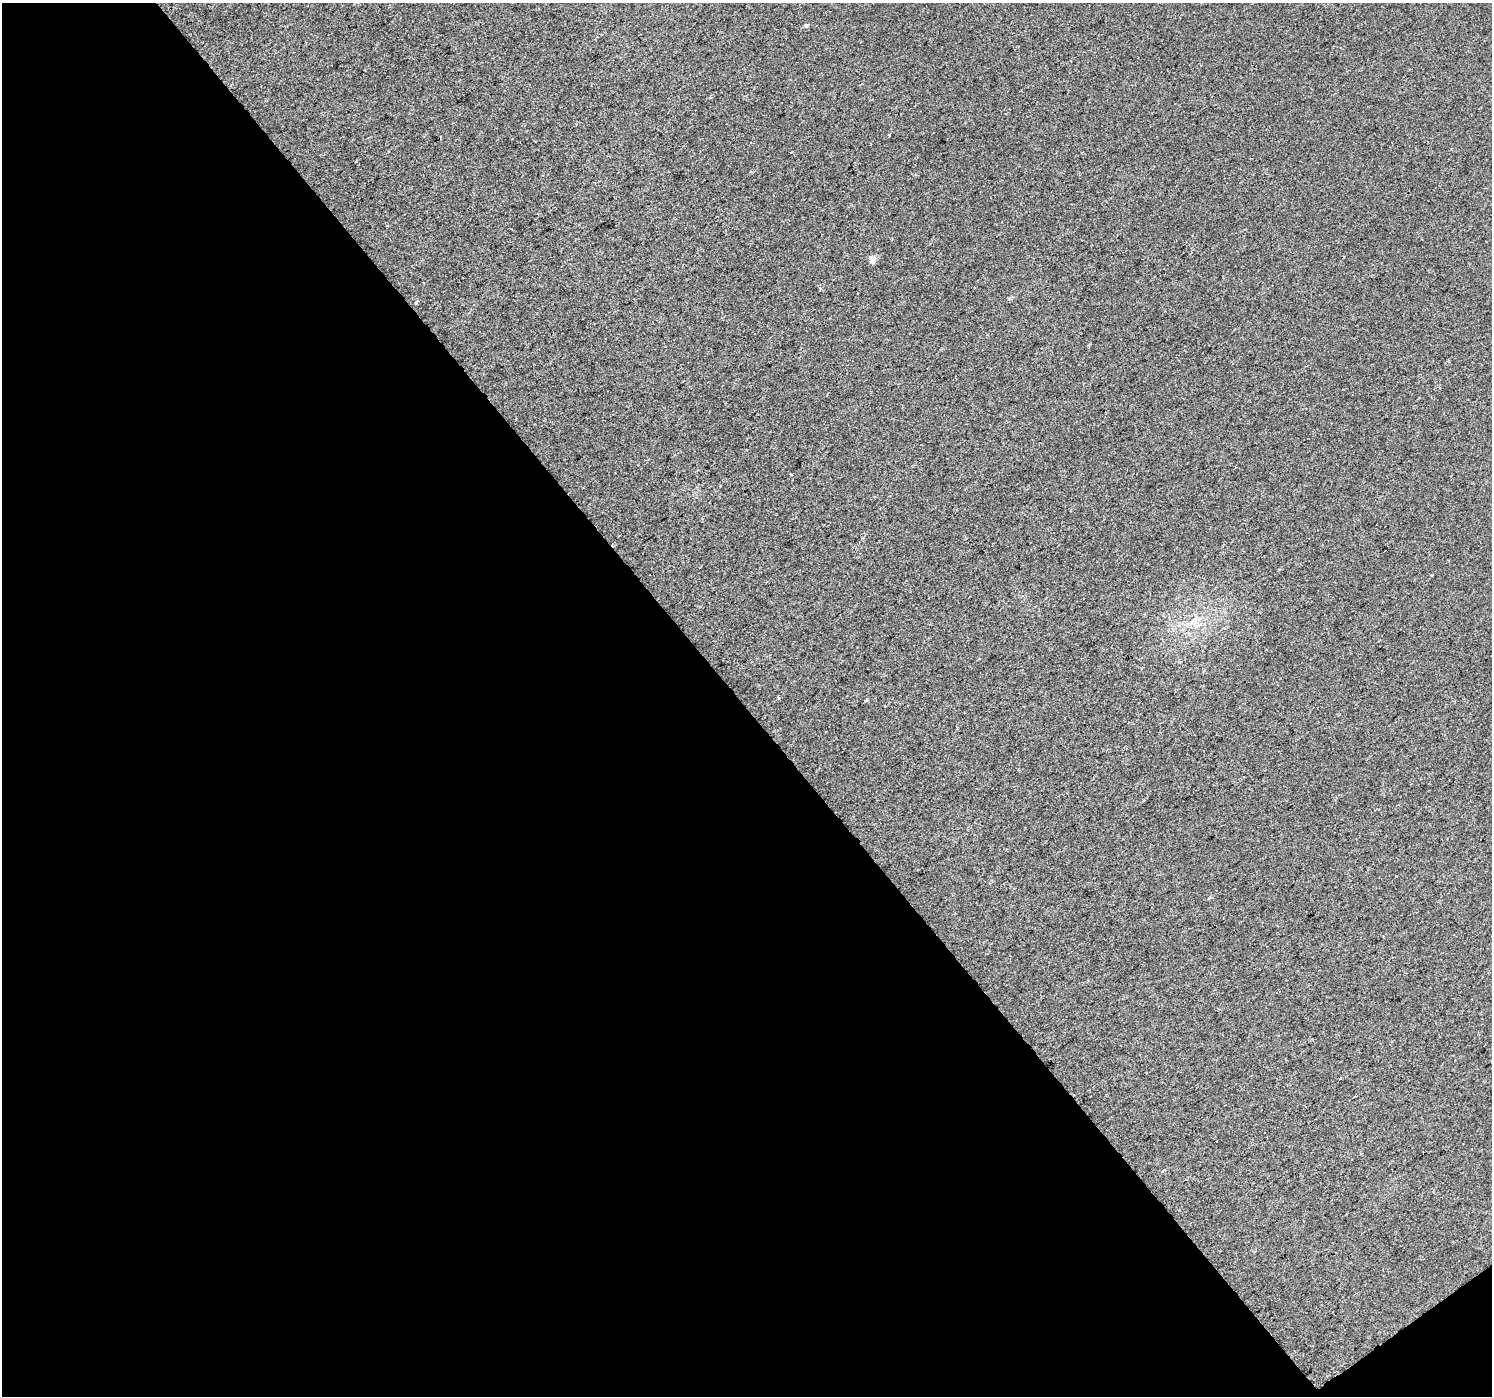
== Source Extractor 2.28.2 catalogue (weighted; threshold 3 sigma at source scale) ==
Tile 3 of 2 x 2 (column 1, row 2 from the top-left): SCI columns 1-1490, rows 94-1487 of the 2980 x 2955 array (HDU 1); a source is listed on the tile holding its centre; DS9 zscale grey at full resolution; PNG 1494 x 1398 px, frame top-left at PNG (2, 3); no overlay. Shown black and unused: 50% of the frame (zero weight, under 2 of 3 exposures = <1% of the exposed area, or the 3 px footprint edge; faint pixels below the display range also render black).
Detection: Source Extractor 2.28.2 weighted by HDU 2 'WHT'; one run over the whole footprint, this tile lists its part. Background 0.0157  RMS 0.0079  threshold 0.0356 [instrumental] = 3 sigma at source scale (4.5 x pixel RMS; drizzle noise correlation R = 1.50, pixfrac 1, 0.0396/0.0396 arcsec/px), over >= 5 px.
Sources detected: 10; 3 cosmic-ray / hot-pixel residue — not listed; the other 7 listed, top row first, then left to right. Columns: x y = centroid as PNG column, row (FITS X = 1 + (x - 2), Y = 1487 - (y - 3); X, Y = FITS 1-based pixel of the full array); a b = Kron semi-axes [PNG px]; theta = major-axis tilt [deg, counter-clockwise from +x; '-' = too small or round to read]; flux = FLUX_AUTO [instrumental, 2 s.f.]
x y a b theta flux
806 25 3 3 - 7.5
872 260 10 6 -67 2.9
416 303 4 3 - 1.2
1192 623 12 6 -32 4.3
778 698 4 3 - 2.9
866 700 4 3 - 1.4
1340 1078 2 2 - 0.73